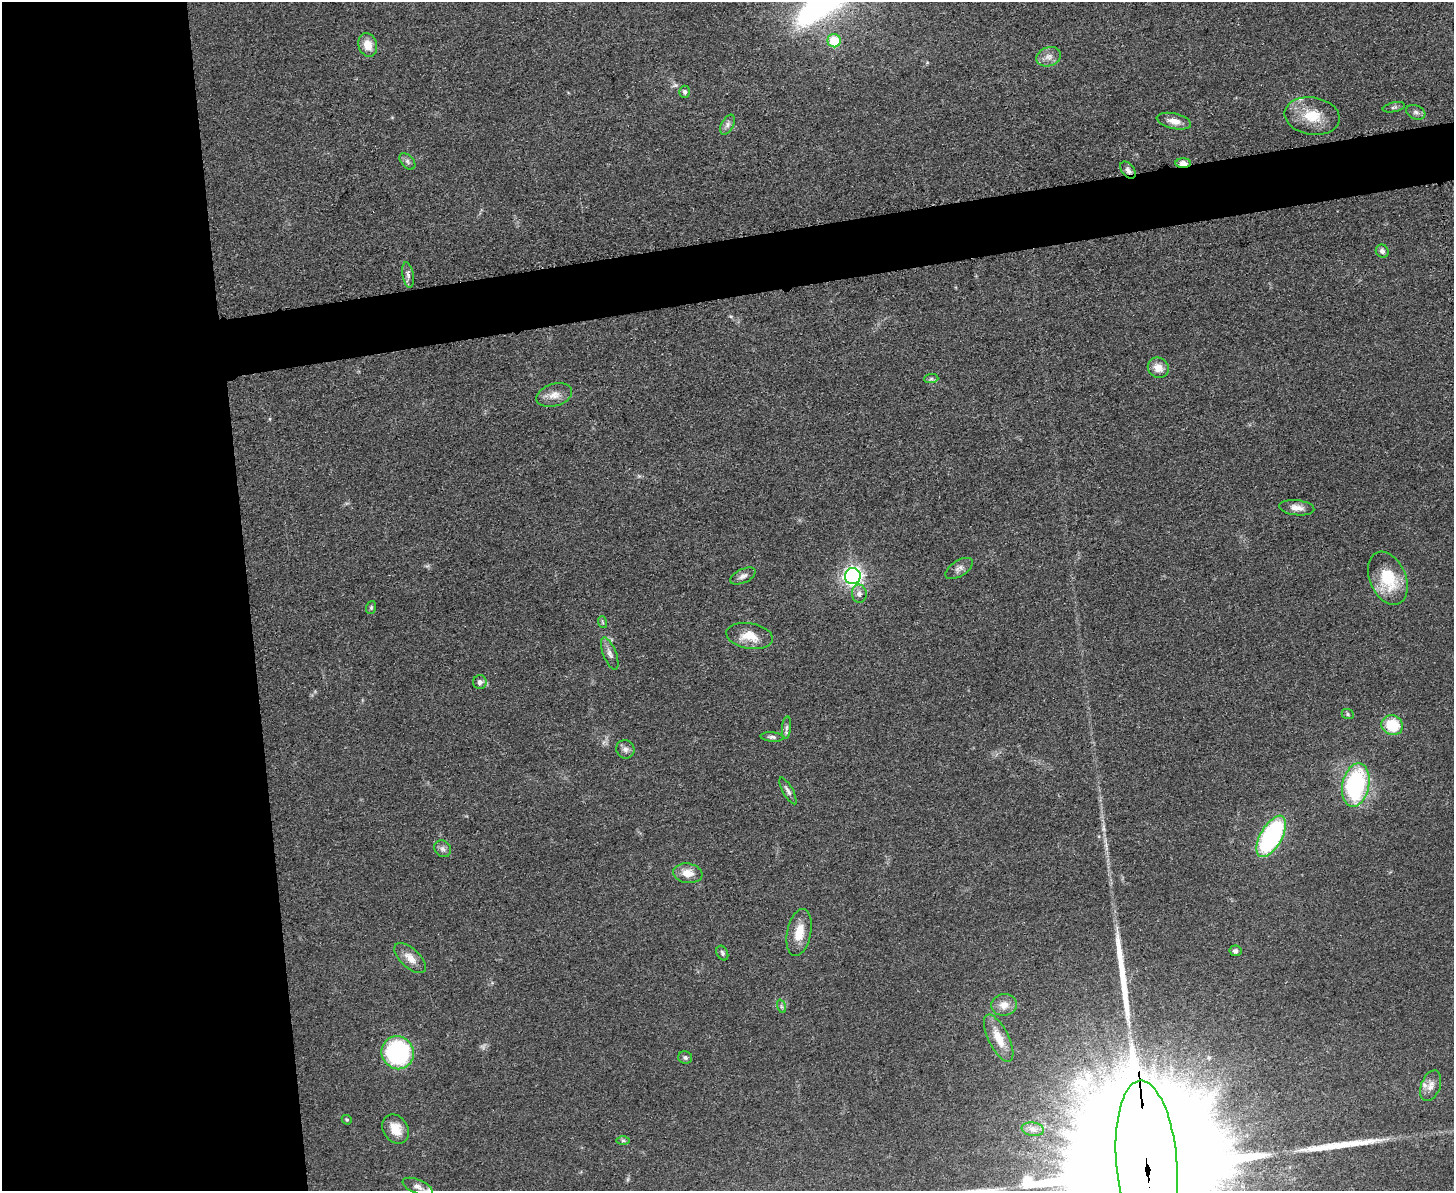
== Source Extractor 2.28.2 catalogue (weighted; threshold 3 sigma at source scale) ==
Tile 7 of 3 x 4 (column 1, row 3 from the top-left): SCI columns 140-1591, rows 1195-2383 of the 4748 x 4767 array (HDU 1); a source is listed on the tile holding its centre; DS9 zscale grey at full resolution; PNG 1456 x 1193 px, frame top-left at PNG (2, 2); each listed source drawn as its Kron ellipse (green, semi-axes under 4 px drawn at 4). Shown black and unused: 21% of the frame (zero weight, under 3 of 5 exposures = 1% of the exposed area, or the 3 px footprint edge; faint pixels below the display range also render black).
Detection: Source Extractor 2.28.2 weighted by HDU 2 'WHT'; one run over the whole footprint, this tile lists its part. Background 0.0464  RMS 0.0055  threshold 0.0249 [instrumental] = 3 sigma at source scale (4.5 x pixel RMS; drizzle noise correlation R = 1.50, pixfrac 1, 0.05/0.05 arcsec/px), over >= 5 px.
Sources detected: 57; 2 long thin detections or spike segments (spike, bleed or trail) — neither listed nor drawn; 1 inside a brighter listed object's ellipse — not listed separately; the other 54 listed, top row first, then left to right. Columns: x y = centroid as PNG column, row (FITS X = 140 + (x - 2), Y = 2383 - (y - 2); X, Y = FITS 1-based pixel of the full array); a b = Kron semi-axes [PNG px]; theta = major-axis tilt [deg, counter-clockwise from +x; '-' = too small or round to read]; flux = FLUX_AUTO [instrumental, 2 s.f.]
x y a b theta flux
834 41 6 6 - 20
368 45 12 9 -71 7.7
1049 57 13 9 18 3.8
685 92 6 5 - 1.8
1394 107 11 4 12 1.3
1416 112 10 7 -22 1.8
1312 116 28 18 -9 16
1174 121 17 7 -13 4.6
727 125 11 6 63 2.1
407 161 9 6 -47 1.7
1183 163 8 5 0 4.9
1128 170 10 6 -52 2.2
1382 251 7 6 - 2.1
408 275 13 5 -80 2
1158 368 11 9 -41 5.8
931 379 7 4 1 1
554 395 18 11 17 5.9
1297 508 17 7 -6 4.2
959 568 15 8 32 2.9
743 576 14 7 24 2.7
853 576 8 8 - 160
1388 578 28 18 -67 24
859 594 9 7 -87 2.5
371 607 7 5 72 0.86
602 622 6 3 -71 0.69
749 636 23 13 -9 10
610 653 17 6 -68 3.2
480 682 7 7 - 2.3
1348 714 6 5 - 0.81
1392 725 11 10 - 20
786 728 11 4 85 1.7
772 737 11 4 -5 1.6
625 749 9 9 - 2.4
1356 785 22 13 78 69
788 791 15 5 -61 2
1271 836 23 11 60 88
443 849 9 7 -44 2
688 873 15 9 -8 6.8
799 933 24 12 78 11
1235 951 6 5 - 1.7
722 953 8 5 -63 1.2
410 958 19 9 -43 5.9
1004 1005 13 11 6 5.5
781 1006 7 4 -72 0.96
999 1038 26 10 -63 11
398 1053 17 16 - 83
685 1057 7 6 - 1.3
1431 1086 16 9 69 4.4
347 1120 5 4 - 0.69
395 1129 16 12 -56 8.2
1033 1129 11 6 -8 2.6
623 1141 7 4 0 1.1
1147 1164 84 30 -85 90000
418 1187 16 7 -23 3.2
Overlapping masked pixels (flux is a lower limit): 2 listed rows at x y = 1183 163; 1147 1164
Isophote crosses this tile's border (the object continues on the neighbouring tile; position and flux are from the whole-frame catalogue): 1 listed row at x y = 1147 1164